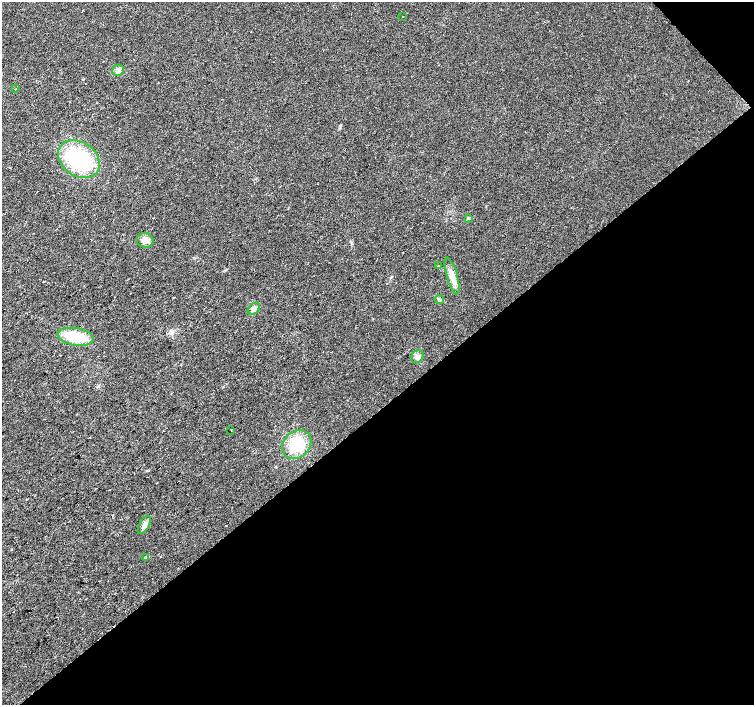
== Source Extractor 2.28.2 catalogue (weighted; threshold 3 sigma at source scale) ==
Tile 12 of 4 x 4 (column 4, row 3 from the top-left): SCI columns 4515-6018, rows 1619-3024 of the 6018 x 5985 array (HDU 1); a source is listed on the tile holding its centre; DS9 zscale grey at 2 x 2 block average (1 PNG px = mean of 2 x 2 image px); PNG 756 x 707 px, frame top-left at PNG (2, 2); each listed source drawn as its Kron ellipse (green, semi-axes under 4 px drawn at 4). Shown black and unused: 43% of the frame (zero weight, under 2 of 3 exposures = <1% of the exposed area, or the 3 px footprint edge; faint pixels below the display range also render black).
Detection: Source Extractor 2.28.2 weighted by HDU 2 'WHT'; one run over the whole footprint, this tile lists its part. Background 0.024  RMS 0.0063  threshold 0.0282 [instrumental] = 3 sigma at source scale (4.5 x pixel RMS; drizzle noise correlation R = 1.50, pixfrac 1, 0.0396/0.0396 arcsec/px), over >= 5 px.
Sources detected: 16; all 16 listed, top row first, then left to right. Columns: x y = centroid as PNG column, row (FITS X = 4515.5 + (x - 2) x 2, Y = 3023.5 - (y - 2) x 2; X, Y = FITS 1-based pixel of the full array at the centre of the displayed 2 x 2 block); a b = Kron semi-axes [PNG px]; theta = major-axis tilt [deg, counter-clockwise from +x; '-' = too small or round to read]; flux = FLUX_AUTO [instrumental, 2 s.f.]
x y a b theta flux
403 16 2 2 - 1
118 70 6 5 - 6.2
16 89 2 2 - 0.62
79 159 22 17 -34 120
468 218 3 2 - 1.1
145 240 8 7 - 8.6
438 266 2 2 - 3.5
452 276 19 5 -74 12
439 300 4 4 - 3.3
254 309 7 5 40 6.1
76 337 18 9 -8 49
417 357 7 5 45 5
231 430 2 2 - 0.98
297 445 16 13 44 43
144 525 10 5 60 5.5
146 558 4 3 - 3.5
Diffuse or blended objects may show on this block-average render without a row.